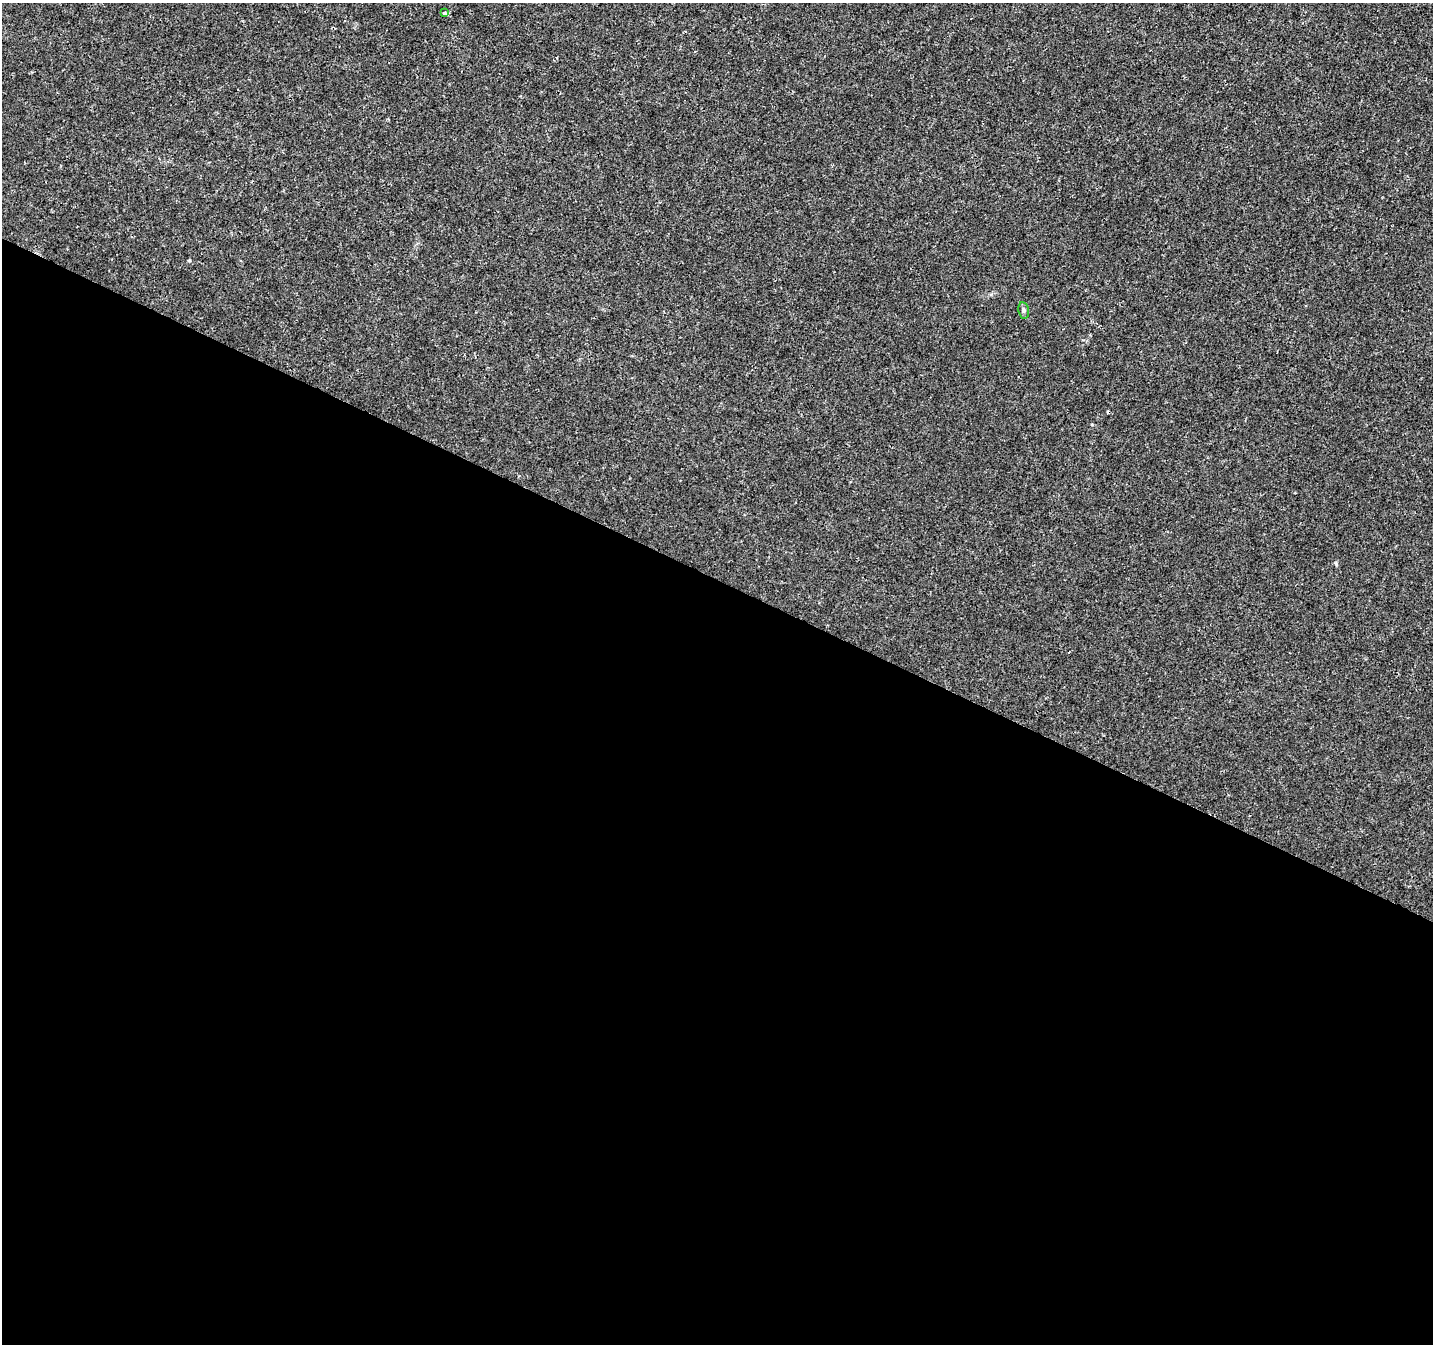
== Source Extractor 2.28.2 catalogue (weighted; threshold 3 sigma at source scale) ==
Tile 14 of 4 x 4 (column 2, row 4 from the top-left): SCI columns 1432-2862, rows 201-1542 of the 5732 x 5835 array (HDU 1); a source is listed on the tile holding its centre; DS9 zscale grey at full resolution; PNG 1435 x 1346 px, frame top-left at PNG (2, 3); each listed source drawn as its Kron ellipse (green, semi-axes under 4 px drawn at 4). Shown black and unused: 57% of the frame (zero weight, under 3 of 4 exposures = <1% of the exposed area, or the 3 px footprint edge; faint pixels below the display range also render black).
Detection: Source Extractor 2.28.2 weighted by HDU 2 'WHT'; one run over the whole footprint, this tile lists its part. Background 0.001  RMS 9.2e-04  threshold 0.00415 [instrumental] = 3 sigma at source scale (4.5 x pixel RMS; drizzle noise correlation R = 1.50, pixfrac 1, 0.0396/0.0396 arcsec/px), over >= 5 px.
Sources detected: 3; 1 cosmic-ray / hot-pixel residue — neither listed nor drawn; the other 2 listed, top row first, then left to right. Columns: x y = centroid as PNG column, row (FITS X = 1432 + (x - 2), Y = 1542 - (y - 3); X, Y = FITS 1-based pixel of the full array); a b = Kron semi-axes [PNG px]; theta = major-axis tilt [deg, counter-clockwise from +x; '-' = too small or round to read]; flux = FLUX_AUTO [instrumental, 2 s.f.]
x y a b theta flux
444 13 4 4 - 0.11
1024 310 8 5 -80 0.2